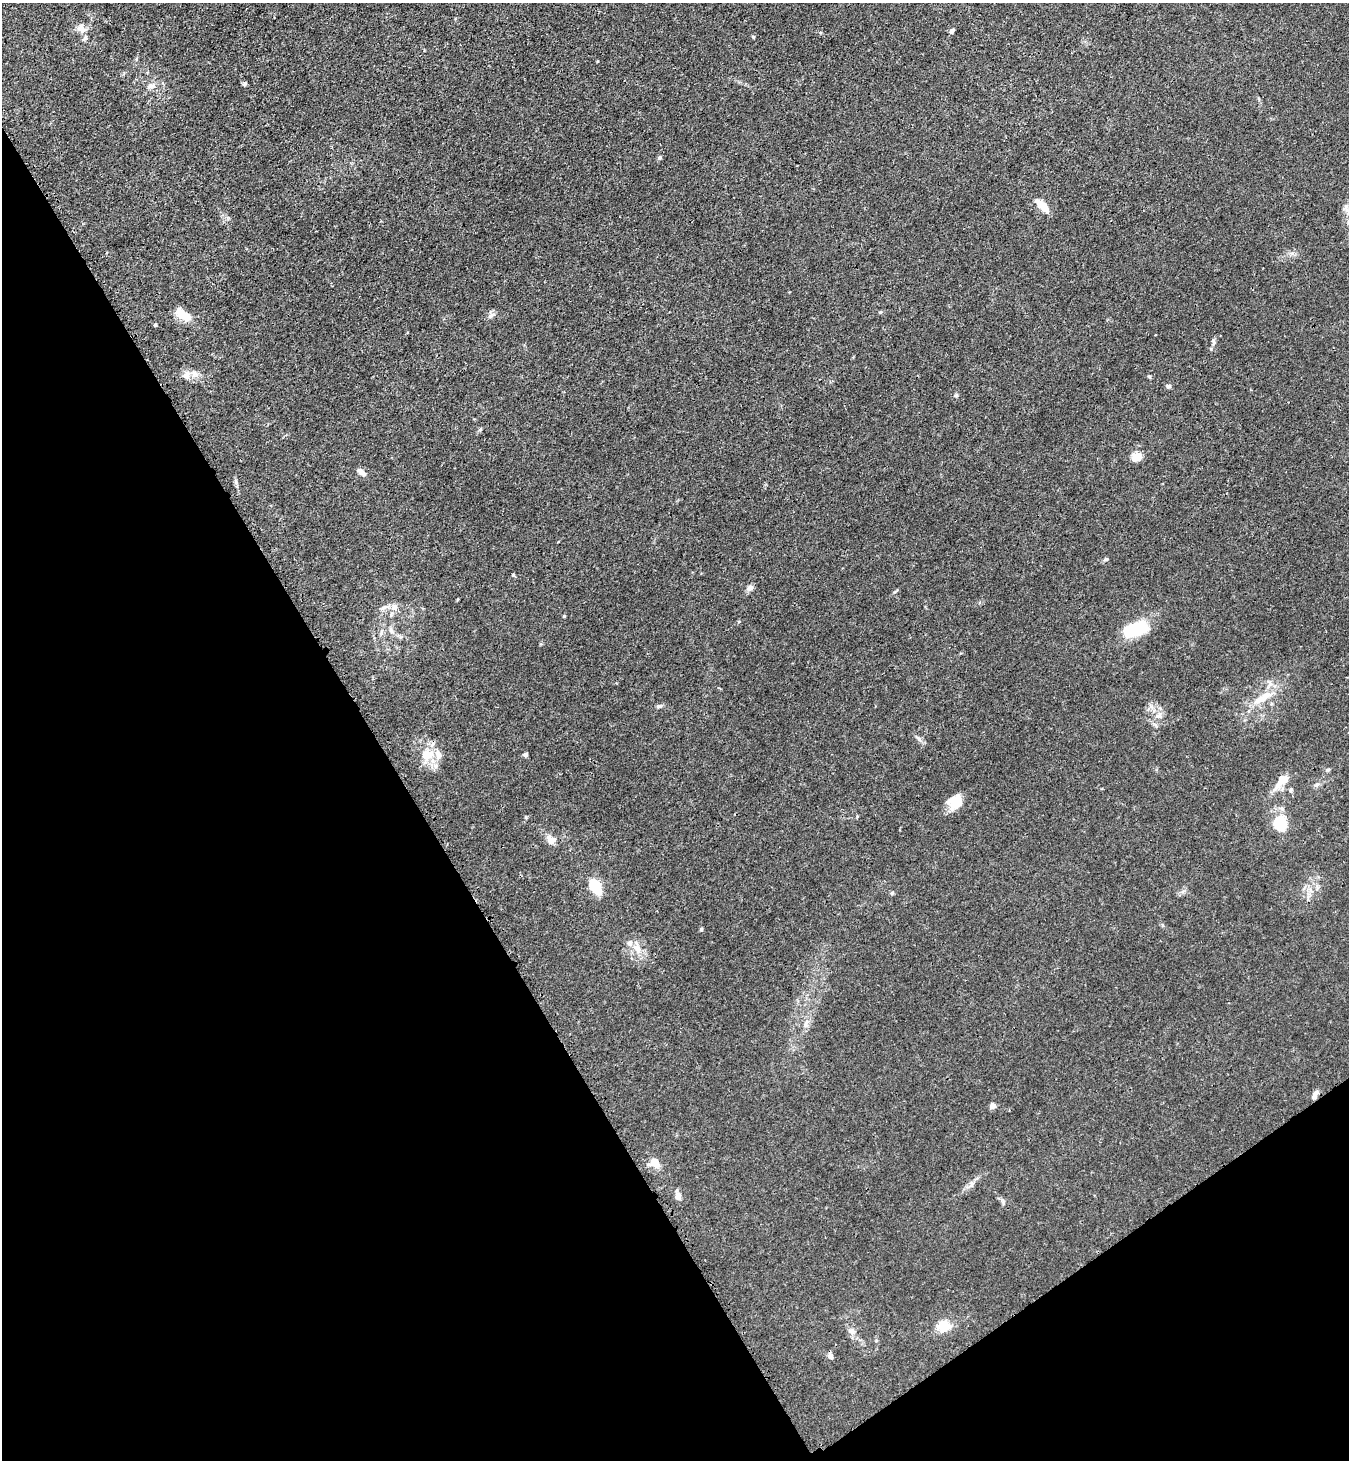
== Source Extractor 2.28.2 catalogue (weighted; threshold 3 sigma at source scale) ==
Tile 14 of 4 x 4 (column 2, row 4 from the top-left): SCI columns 1528-2874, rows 32-1489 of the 5889 x 5896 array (HDU 1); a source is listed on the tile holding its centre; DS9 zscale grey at full resolution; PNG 1351 x 1462 px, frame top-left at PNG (2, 3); no overlay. Shown black and unused: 33% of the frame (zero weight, under 3 of 4 exposures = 3% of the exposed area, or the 3 px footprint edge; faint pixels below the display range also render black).
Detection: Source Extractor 2.28.2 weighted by HDU 2 'WHT'; one run over the whole footprint, this tile lists its part. Background 0.0145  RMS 0.0026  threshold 0.0118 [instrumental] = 3 sigma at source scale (4.5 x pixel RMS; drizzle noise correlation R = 1.50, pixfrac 1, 0.05/0.05 arcsec/px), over >= 5 px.
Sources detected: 51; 1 inside a brighter object's white glare — not listed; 2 inside a brighter listed object's ellipse — not listed separately; the other 48 listed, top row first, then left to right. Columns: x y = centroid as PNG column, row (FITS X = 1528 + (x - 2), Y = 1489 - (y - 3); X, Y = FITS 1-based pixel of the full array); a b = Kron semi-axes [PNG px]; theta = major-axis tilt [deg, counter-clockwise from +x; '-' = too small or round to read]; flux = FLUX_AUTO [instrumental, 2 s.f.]
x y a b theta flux
81 29 11 9 -37 1.8
952 31 7 4 51 0.63
753 37 5 3 - 0.23
85 39 8 5 33 0.52
150 86 9 5 18 0.82
660 158 6 5 - 0.41
1042 206 20 8 -45 2.9
182 314 19 10 -35 4.3
491 315 11 6 32 0.99
155 325 4 4 - 0.28
1213 342 9 6 -76 0.63
186 375 13 11 64 1.9
1168 386 6 5 - 0.62
956 396 6 4 0 0.36
1137 457 11 8 12 3
361 472 12 6 -39 1.3
236 482 6 4 73 0.48
1106 559 5 5 - 0.35
513 575 4 4 - 0.32
750 588 9 7 38 1.1
394 607 10 9 - 1.6
1136 629 23 11 16 16
381 634 7 6 - 0.62
1263 697 33 10 30 5.5
658 706 9 3 5 0.48
1151 706 7 5 -46 0.79
1159 716 8 7 - 1.1
430 753 18 13 -26 4.5
525 755 5 5 - 0.69
1328 769 6 4 2 0.37
1281 781 25 10 48 3.7
1291 790 5 5 - 0.44
957 804 22 10 33 3.5
1279 823 15 12 -82 8.7
551 840 11 9 -51 2
595 886 13 7 -60 12
892 893 7 4 46 0.34
701 929 5 4 - 0.43
638 949 14 10 -57 2.8
805 1024 11 6 68 1.2
1315 1095 13 5 64 1.1
992 1106 6 6 - 1.3
655 1163 13 10 -56 2.9
971 1184 7 4 71 0.67
678 1196 10 9 - 1.2
942 1326 18 14 79 4.1
852 1331 9 8 - 1.1
830 1356 6 5 - 1.5
Overlapping masked pixels (flux is a lower limit): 1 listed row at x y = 830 1356
Unlisted compact peaks at least as high as the median listed source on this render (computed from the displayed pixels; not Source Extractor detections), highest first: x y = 245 83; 564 616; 526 817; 1149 376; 919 739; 894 592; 880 312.